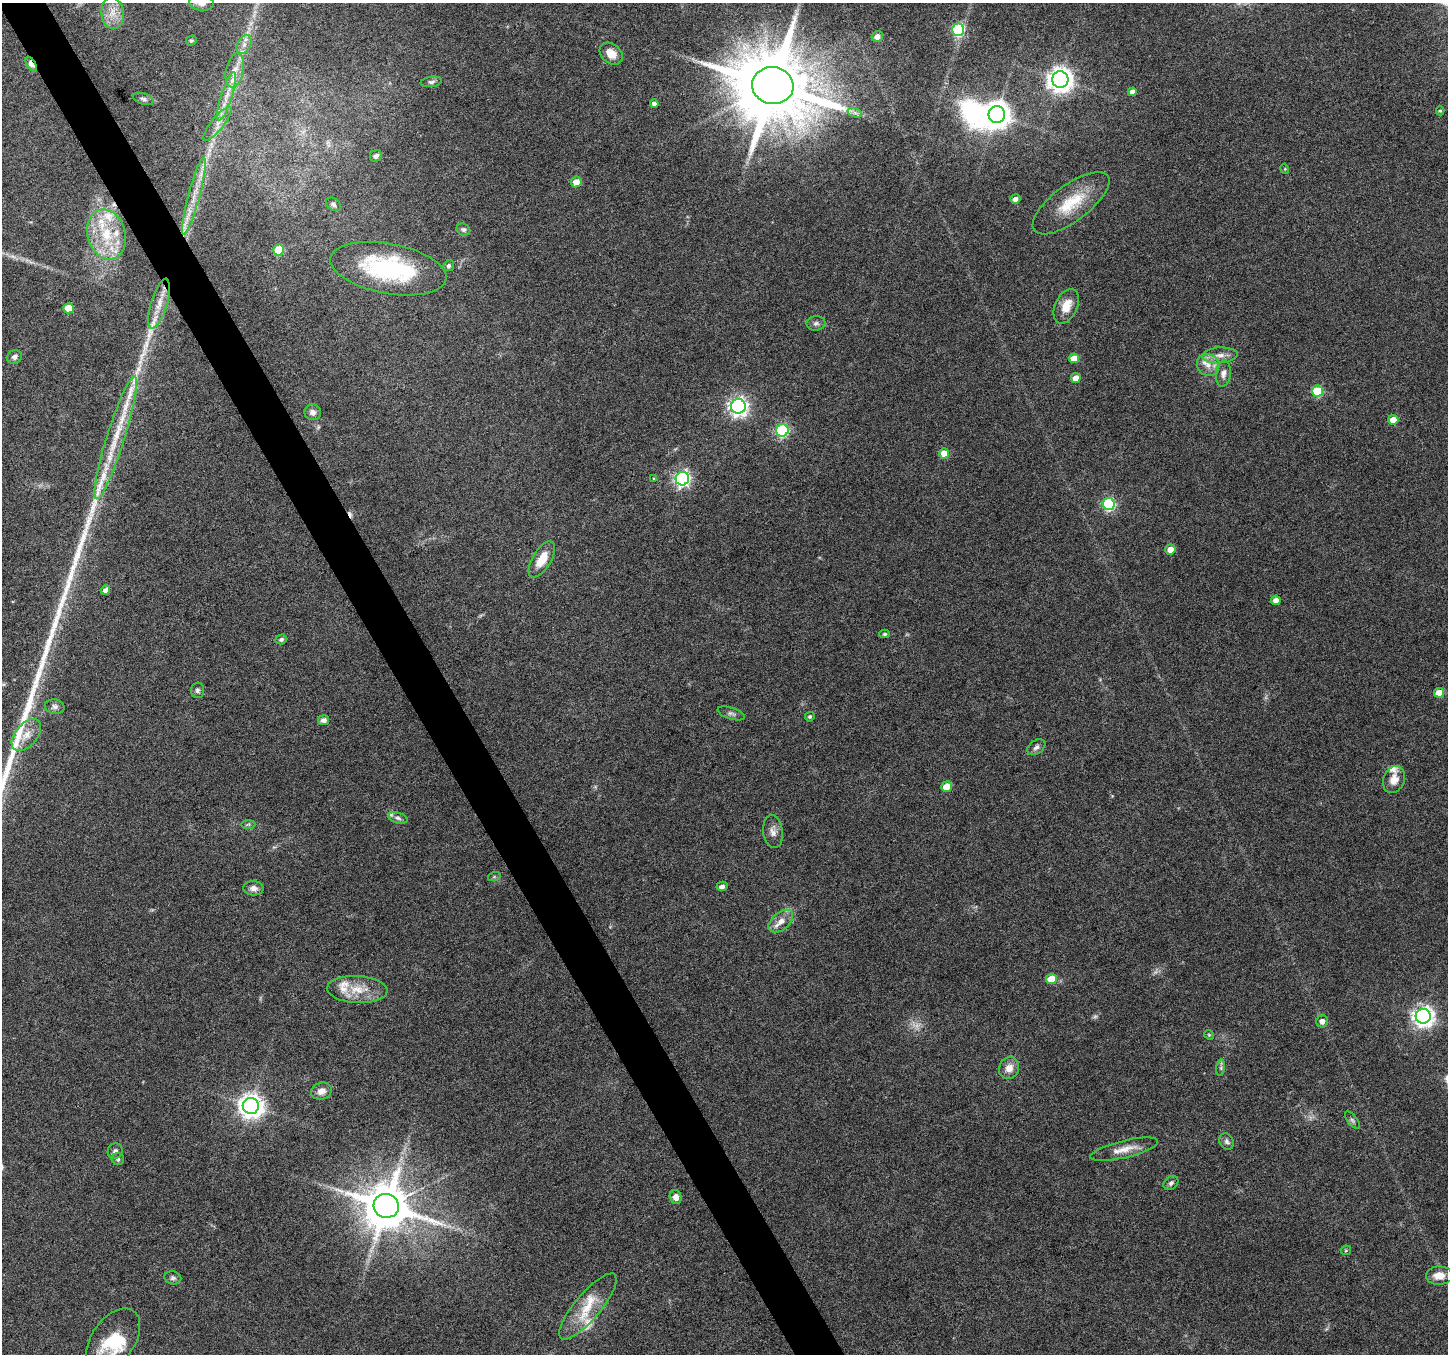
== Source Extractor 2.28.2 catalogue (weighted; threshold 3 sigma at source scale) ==
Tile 11 of 4 x 4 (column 3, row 3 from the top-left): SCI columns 2893-4338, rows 1456-2807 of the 5788 x 5675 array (HDU 1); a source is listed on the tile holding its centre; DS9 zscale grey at full resolution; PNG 1450 x 1356 px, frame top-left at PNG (2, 3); each listed source drawn as its Kron ellipse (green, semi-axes under 4 px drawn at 4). Shown black and unused: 3% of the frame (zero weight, under 4 of 8 exposures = <1% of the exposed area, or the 3 px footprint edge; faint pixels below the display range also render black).
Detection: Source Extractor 2.28.2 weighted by HDU 2 'WHT'; one run over the whole footprint, this tile lists its part. Background 0.0485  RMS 0.0031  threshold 0.0125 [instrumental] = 3 sigma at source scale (4.09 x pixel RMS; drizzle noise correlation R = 1.36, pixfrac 0.8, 0.0396/0.0396 arcsec/px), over >= 5 px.
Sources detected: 115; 2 too faint to see at this stretch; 2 inside a brighter object's white glare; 2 cosmic-ray / hot-pixel residue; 1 long thin detection or spike segment (spike, bleed or trail) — neither listed nor drawn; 11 inside a brighter listed object's ellipse — not listed separately; the other 97 listed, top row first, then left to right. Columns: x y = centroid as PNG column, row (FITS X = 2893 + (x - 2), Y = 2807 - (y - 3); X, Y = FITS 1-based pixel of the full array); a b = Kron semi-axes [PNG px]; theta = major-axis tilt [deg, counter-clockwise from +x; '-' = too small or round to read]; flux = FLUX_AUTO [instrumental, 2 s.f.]
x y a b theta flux
201 3 12 7 -6 1.8
112 13 16 11 -84 3.7
958 30 6 6 - 35
877 36 6 5 - 2
191 40 5 5 - 0.4
244 44 10 6 64 1.5
611 54 13 9 -41 3.2
31 64 8 4 -56 6.4
235 70 17 9 77 3.2
1060 80 8 8 - 280
431 82 10 5 8 0.79
773 86 21 18 -8 3800
1132 92 4 4 - 1.3
227 96 25 5 72 3.3
143 99 10 5 -18 0.78
654 103 4 4 - 1
1440 111 4 4 - 0.38
855 113 7 4 -19 0.78
997 115 8 8 - 360
217 123 21 6 52 2.3
376 156 6 5 - 1.1
1285 169 5 3 - 0.25
576 182 5 5 - 2.9
194 196 40 5 75 5.6
1015 199 5 4 - 1.3
1071 203 46 18 37 12
333 204 8 6 -36 0.78
463 230 7 6 - 0.62
107 234 25 19 -74 12
279 250 5 5 - 11
449 266 6 5 - 0.73
388 269 59 25 -11 39
159 304 26 8 73 4.6
1066 306 18 11 66 4.5
68 308 5 5 - 5.3
816 323 9 7 9 1
1220 355 17 8 4 2.6
14 357 7 6 - 0.9
1074 358 5 4 - 3.9
1208 365 11 10 - 2.9
1223 373 13 7 85 1.7
1076 378 5 4 - 2.6
1317 391 5 5 - 17
738 406 7 7 - 130
313 412 8 8 - 1.5
1393 420 5 5 - 4.1
782 430 6 6 - 37
116 438 64 9 73 12
944 453 5 5 - 4.1
653 478 2 2 - 0.2
682 479 7 6 - 76
1109 504 6 6 - 40
1170 549 5 5 - 2.7
542 559 20 9 59 5.5
106 590 5 4 - 1.7
1276 600 5 4 - 2.1
885 634 5 4 - 0.49
281 639 5 5 - 0.8
197 690 7 6 - 0.73
1439 693 5 5 - 4.6
55 707 10 7 -11 1.2
731 713 14 5 -18 1
810 717 5 4 - 0.54
323 720 5 5 - 1.4
26 735 19 11 50 3.5
1036 747 10 6 35 1.1
1394 779 14 10 68 3.2
947 787 5 5 - 5.3
398 818 9 5 -16 0.87
248 824 7 4 1 0.52
773 832 16 9 -83 2
494 877 6 4 19 0.36
722 886 5 4 - 1
253 888 10 7 -1 1.6
781 921 14 8 41 2.7
1051 979 5 5 - 6.9
357 989 30 13 -3 6.8
1423 1016 7 7 - 170
1322 1021 6 6 - 1.4
1209 1035 5 4 - 0.32
1009 1068 11 9 61 2.6
1221 1068 8 4 83 0.6
321 1091 10 8 19 2
251 1106 8 8 - 260
1352 1120 10 4 -51 0.64
1227 1141 9 6 -60 0.86
1124 1149 35 8 14 4
115 1151 8 7 - 0.91
118 1159 6 6 - 0.65
1171 1183 8 6 39 0.8
676 1197 7 6 - 1.9
386 1206 13 12 - 1500
1346 1250 5 5 - 0.35
1439 1276 13 9 2 3.2
173 1278 8 6 -14 0.78
588 1307 42 13 50 8.8
113 1340 35 21 54 12
Overlapping masked pixels (flux is a lower limit): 1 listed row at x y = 31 64
Isophote crosses this tile's border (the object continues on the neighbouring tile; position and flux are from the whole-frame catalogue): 1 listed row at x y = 201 3